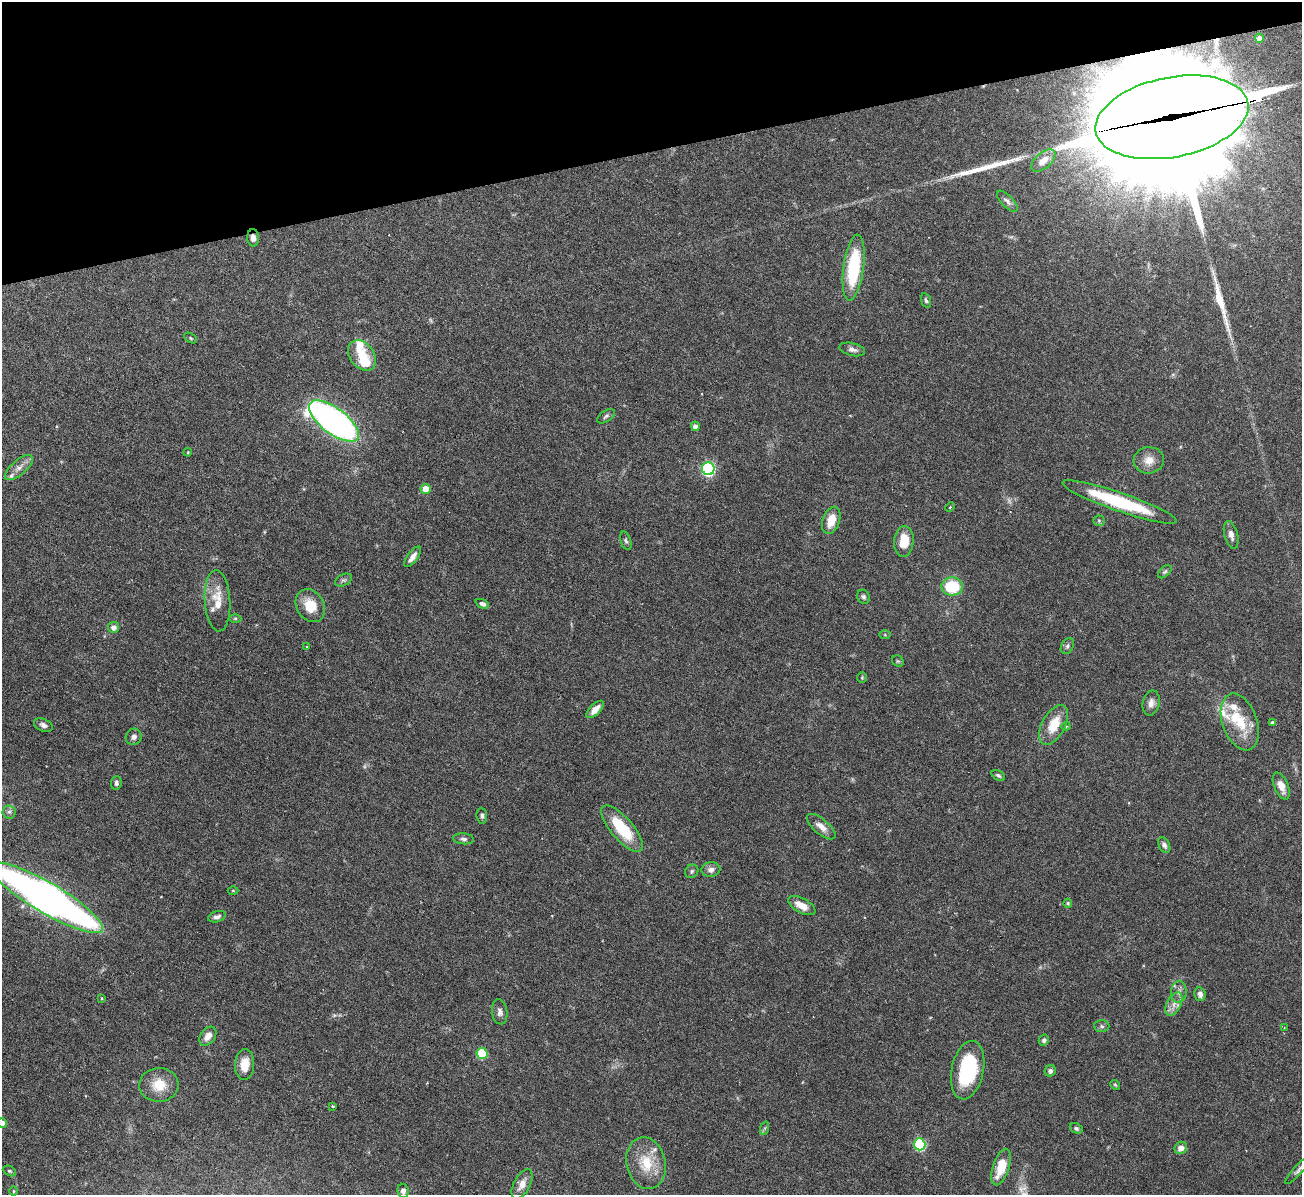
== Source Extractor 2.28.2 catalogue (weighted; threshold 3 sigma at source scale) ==
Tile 3 of 4 x 4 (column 3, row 1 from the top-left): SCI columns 2599-3898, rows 3725-4917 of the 5199 x 5182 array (HDU 1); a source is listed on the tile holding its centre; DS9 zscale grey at full resolution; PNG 1304 x 1197 px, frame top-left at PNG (2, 2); each listed source drawn as its Kron ellipse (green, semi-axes under 4 px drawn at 4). Shown black and unused: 13% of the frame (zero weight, under 3 of 6 exposures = <1% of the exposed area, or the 3 px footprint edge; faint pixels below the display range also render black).
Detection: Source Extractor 2.28.2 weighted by HDU 2 'WHT'; one run over the whole footprint, this tile lists its part. Background 0.0842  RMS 0.0032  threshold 0.0132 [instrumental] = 3 sigma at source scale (4.09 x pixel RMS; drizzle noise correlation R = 1.36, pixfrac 0.8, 0.05/0.05 arcsec/px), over >= 5 px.
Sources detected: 107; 1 too faint to see at this stretch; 2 inside a brighter object's white glare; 1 cosmic-ray / hot-pixel residue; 2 long thin detections or spike segments (spike, bleed or trail) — neither listed nor drawn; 9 inside a brighter listed object's ellipse — not listed separately; the other 92 listed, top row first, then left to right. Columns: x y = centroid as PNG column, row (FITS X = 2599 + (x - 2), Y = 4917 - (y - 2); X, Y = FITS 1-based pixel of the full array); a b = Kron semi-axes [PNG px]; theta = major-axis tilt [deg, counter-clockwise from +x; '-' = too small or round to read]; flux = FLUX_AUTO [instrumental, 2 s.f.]
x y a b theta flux
1259 38 4 4 - 1.1
1172 117 77 40 11 14000
1043 161 14 8 41 3.3
1007 201 13 6 -45 1.2
253 238 8 6 -87 1.4
854 268 33 10 82 22
926 300 7 5 -70 0.6
191 338 7 4 -28 0.42
852 349 13 6 -14 1.4
362 355 17 12 -52 5.8
606 416 10 5 34 0.71
334 421 30 13 -37 120
695 426 4 4 - 1.2
188 452 4 3 - 0.25
1149 460 15 13 7 3.3
19 468 17 7 40 2.3
708 469 6 6 - 47
426 489 5 5 - 4.8
1120 502 60 9 -19 23
950 507 5 3 - 0.33
831 520 14 8 71 4.9
1099 521 5 5 - 0.49
1231 535 14 6 -75 1.6
626 541 9 5 -72 0.72
904 541 15 9 85 6
413 557 12 5 53 1.8
1165 572 8 5 44 0.55
343 580 9 5 25 0.75
952 586 10 9 - 15
863 597 7 6 - 0.72
217 601 30 12 -86 6.2
482 604 7 4 -23 0.86
310 606 17 13 -60 6.5
235 618 6 4 1 0.41
113 627 5 5 - 1.5
885 634 6 4 -1 0.37
307 646 3 3 - 0.23
1067 646 8 6 62 0.77
898 661 6 5 - 0.44
862 678 5 4 - 0.35
1151 703 13 8 78 1.8
595 709 11 5 45 2.6
1240 722 29 17 -70 9.8
1273 723 4 4 - 0.94
43 725 10 6 -22 1.1
1054 725 22 11 62 7
1066 726 4 4 - 0.33
134 737 8 7 - 1.3
998 775 7 4 -31 0.58
116 783 7 5 84 0.75
1281 786 14 7 -67 3.2
9 812 7 6 - 0.9
482 816 8 5 -84 0.79
821 827 17 7 -40 2.5
622 829 29 11 -49 13
463 839 10 5 -5 0.86
1164 845 8 5 -63 1.1
711 870 9 7 6 1.5
692 871 7 6 - 0.62
233 890 5 3 - 0.3
47 898 65 15 -30 250
1068 903 4 4 - 0.42
802 906 15 7 -29 3.7
217 917 9 5 18 1
1179 992 11 8 87 1.7
1200 994 7 5 -79 1.1
102 998 4 4 - 0.3
1174 1004 13 7 63 2.1
500 1012 13 7 -82 1.4
1102 1026 7 6 - 0.7
1284 1027 3 2 - 0.24
208 1036 10 7 54 2.6
1044 1040 6 5 - 0.79
482 1054 5 5 - 18
245 1065 15 9 86 4.9
968 1070 29 16 78 22
1050 1071 6 5 - 0.93
159 1085 19 17 2 6.7
1115 1085 5 4 - 0.36
333 1106 3 3 - 0.48
2 1123 5 4 - 1.8
765 1128 7 4 71 0.47
1076 1128 7 5 -26 0.69
920 1144 6 5 - 29
1181 1148 6 6 - 1.8
646 1163 26 19 -77 8.8
1001 1167 19 8 72 8.1
1298 1170 18 5 47 1.1
9 1171 7 4 -26 0.57
522 1184 16 8 62 2.7
13 1191 5 3 - 0.32
403 1191 7 5 -81 1.3
Overlapping masked pixels (flux is a lower limit): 2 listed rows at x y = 1172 117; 253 238
Isophote crosses this tile's border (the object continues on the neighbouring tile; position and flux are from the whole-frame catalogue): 3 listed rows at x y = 47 898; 2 1123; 1298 1170